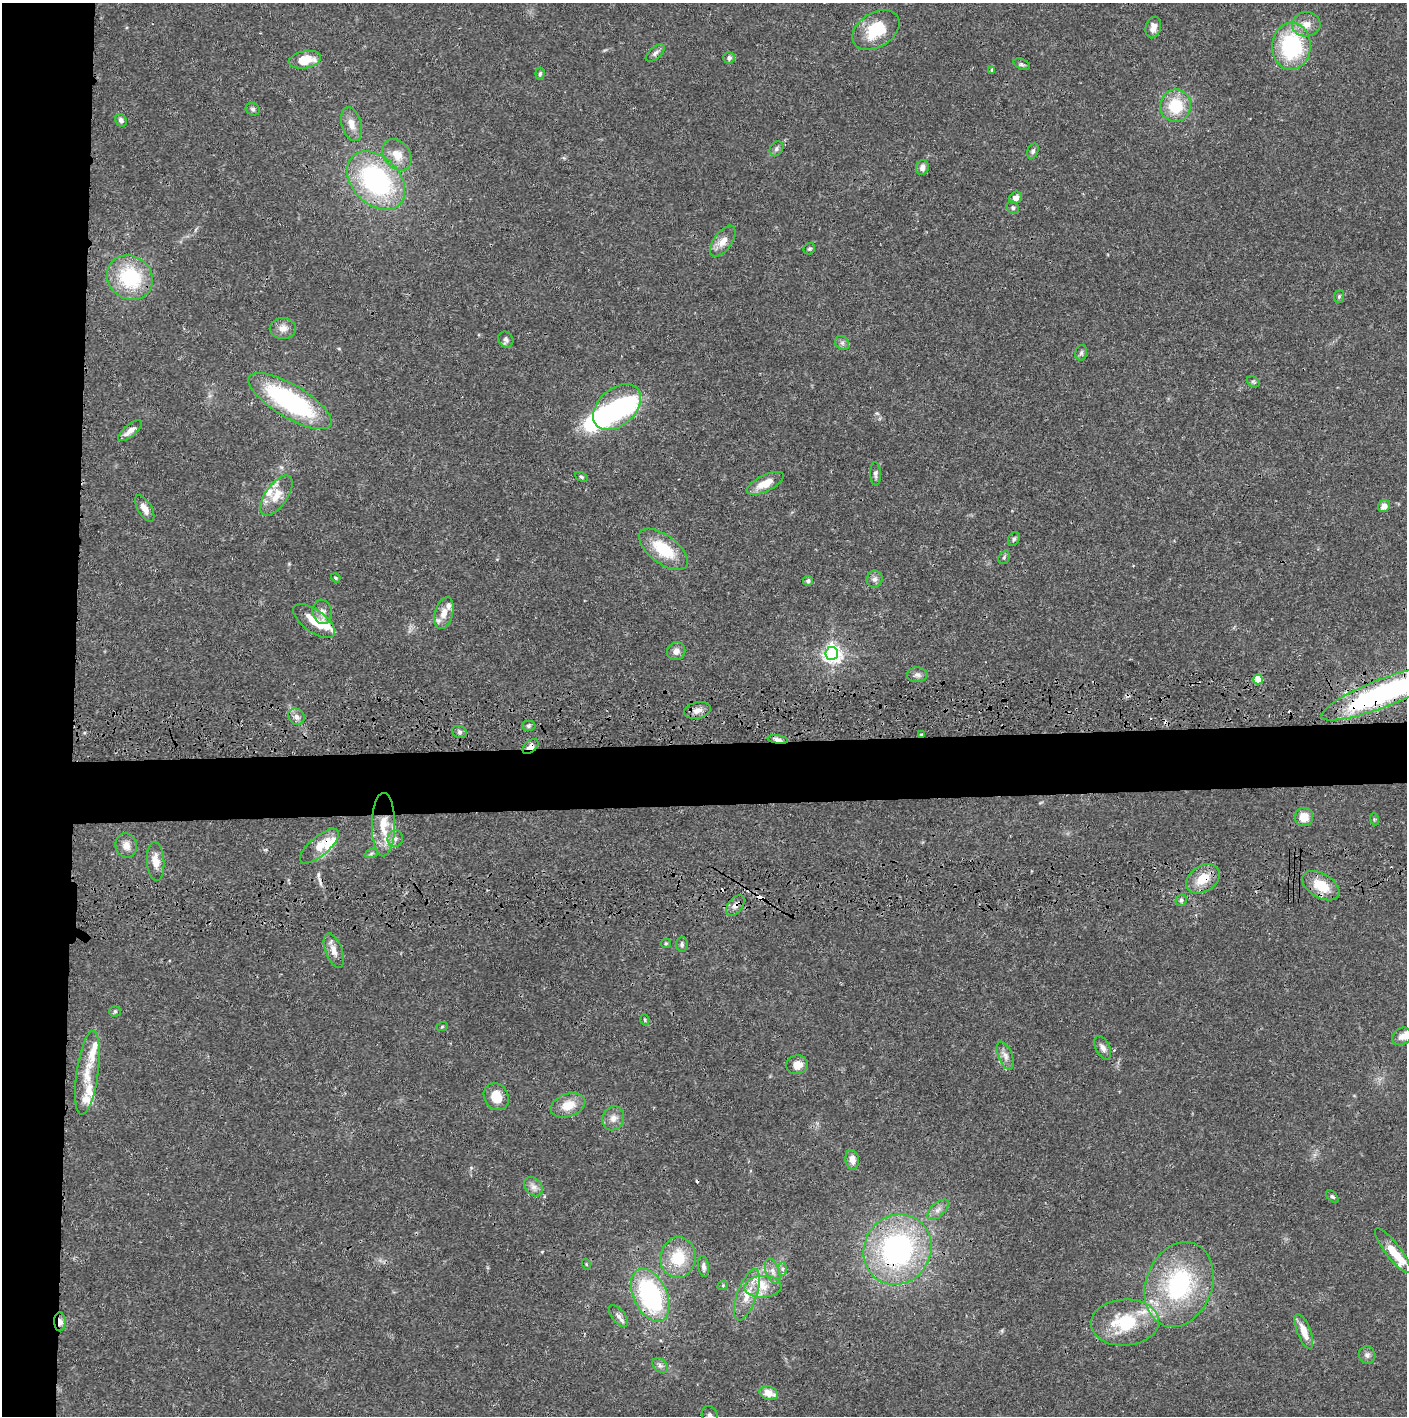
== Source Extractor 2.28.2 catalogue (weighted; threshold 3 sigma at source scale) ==
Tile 4 of 3 x 3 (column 1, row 2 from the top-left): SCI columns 14-1418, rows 1534-2947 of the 4237 x 4419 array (HDU 1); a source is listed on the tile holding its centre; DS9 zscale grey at full resolution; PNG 1409 x 1418 px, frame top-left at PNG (2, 3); each listed source drawn as its Kron ellipse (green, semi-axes under 4 px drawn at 4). Shown black and unused: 10% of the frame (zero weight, under 3 of 4 exposures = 6% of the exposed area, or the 3 px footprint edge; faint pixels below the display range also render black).
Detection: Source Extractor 2.28.2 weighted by HDU 2 'WHT'; one run over the whole footprint, this tile lists its part. Background 0.0265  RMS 0.0025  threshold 0.0114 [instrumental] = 3 sigma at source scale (4.5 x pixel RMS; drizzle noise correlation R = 1.50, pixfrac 1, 0.05/0.05 arcsec/px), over >= 5 px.
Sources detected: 132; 2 inside a brighter object's white glare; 7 cosmic-ray / hot-pixel residue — neither listed nor drawn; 13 inside a brighter listed object's ellipse — not listed separately; the other 110 listed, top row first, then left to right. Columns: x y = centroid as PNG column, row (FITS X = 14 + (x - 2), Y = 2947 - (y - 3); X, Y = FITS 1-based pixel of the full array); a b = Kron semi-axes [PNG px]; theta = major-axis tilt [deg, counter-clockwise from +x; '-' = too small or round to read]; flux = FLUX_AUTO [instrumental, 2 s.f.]
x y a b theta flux
1306 24 14 12 2 2.7
1153 27 11 7 73 1.8
876 30 26 17 33 10
1291 46 23 19 87 23
655 53 11 6 40 0.91
729 58 5 5 - 0.79
305 60 16 8 10 5.3
1022 64 8 5 -24 0.56
992 70 4 4 - 0.3
540 74 6 4 83 0.52
1175 106 16 15 - 8.8
253 109 7 6 - 0.56
121 120 7 5 -58 0.78
351 124 17 9 -73 2.6
777 149 8 6 57 0.68
1033 151 8 5 67 0.59
397 155 17 13 -53 3.4
922 167 7 6 - 1.3
376 180 34 23 -46 38
1016 198 6 5 - 1.4
1013 208 6 5 - 0.5
723 241 18 9 54 2.6
809 249 6 5 - 0.44
130 278 24 21 -36 18
1339 296 6 5 - 0.4
283 328 13 10 1 2
506 339 8 7 - 0.75
842 343 8 6 -46 0.73
1081 353 8 6 75 0.58
1253 382 7 5 -32 0.46
290 401 47 16 -31 35
617 407 28 18 42 35
130 431 15 6 39 1.9
875 474 12 5 -88 0.75
581 477 6 4 -28 0.38
765 483 20 8 26 4
276 496 23 11 55 4.5
1384 506 6 5 - 2
145 508 15 7 -58 2.1
1014 539 7 5 62 0.62
663 549 29 14 -37 10
1004 557 7 5 68 0.44
336 578 5 4 - 0.27
875 579 8 8 - 0.95
808 581 5 5 - 0.57
322 612 12 9 -81 1.7
444 613 16 9 75 3.1
314 621 24 11 -36 5.3
676 651 9 8 - 1.4
832 653 6 6 - 110
917 675 10 7 2 1
1258 680 5 4 - 10
1383 693 67 14 21 61
697 710 14 8 13 1.9
296 717 9 7 -44 1.2
528 726 7 5 1 0.51
459 732 7 6 - 0.7
921 735 4 2 - 0.26
778 739 10 4 -9 1.1
530 747 9 5 41 1.8
1304 817 9 9 - 3.3
1374 819 6 4 -74 0.31
383 825 32 11 89 7.4
395 838 9 7 81 1.2
126 846 12 10 -74 2.2
319 846 24 9 40 4.5
371 854 7 4 20 0.46
155 861 19 8 -86 3.2
1203 879 18 12 33 5.5
1321 886 20 12 -31 6.6
1181 900 5 5 - 0.57
735 906 12 7 53 1.3
666 943 5 4 - 0.3
682 944 7 6 - 0.57
334 951 18 8 -69 2.2
115 1011 5 5 - 0.38
645 1020 5 3 - 0.29
442 1027 6 3 20 0.28
1402 1036 10 8 31 1.6
1103 1048 13 7 -63 1.2
1005 1056 15 7 -68 1.5
797 1065 11 9 9 2.5
87 1073 42 11 82 6.2
496 1097 14 12 -57 5.3
568 1105 18 11 19 4.3
613 1118 12 10 66 1.9
852 1160 10 6 -81 2.1
533 1187 11 8 -49 1.4
1332 1197 8 4 -44 0.46
938 1210 13 6 43 1.4
897 1249 36 33 57 52
1393 1251 27 7 -53 6.6
678 1258 20 18 84 8.5
586 1264 5 3 - 0.23
704 1266 10 5 -84 0.87
783 1269 7 4 88 0.54
773 1271 13 6 -70 1.4
1179 1284 44 33 70 33
723 1285 5 3 - 0.24
763 1287 18 10 3 3.8
650 1295 28 16 -65 35
747 1295 27 10 70 4.5
618 1316 13 6 -51 1.2
60 1322 9 5 -88 1.7
1125 1322 34 23 4 15
1304 1331 18 6 -69 3.7
1367 1355 9 8 - 0.91
660 1365 8 6 -43 0.81
769 1393 9 6 -15 3
710 1416 10 8 -71 0.96
Overlapping masked pixels (flux is a lower limit): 10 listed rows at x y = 290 401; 1383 693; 778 739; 530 747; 319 846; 1203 879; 735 906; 897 1249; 650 1295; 60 1322
Isophote crosses this tile's border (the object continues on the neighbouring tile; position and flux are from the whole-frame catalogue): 2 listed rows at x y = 1383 693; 710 1416